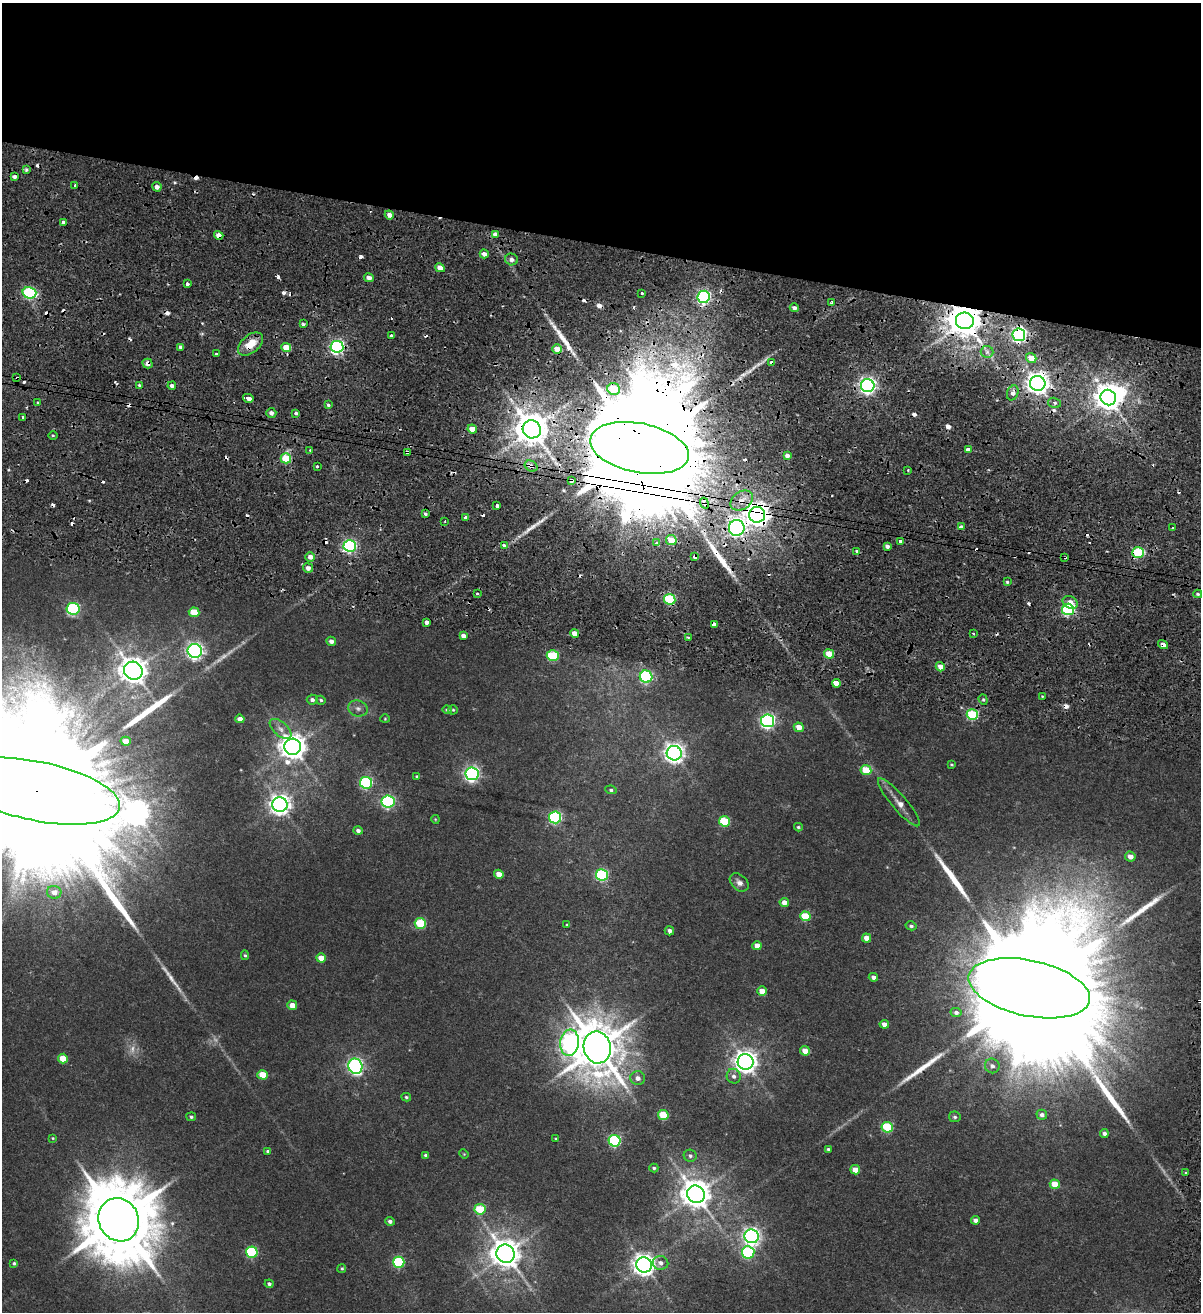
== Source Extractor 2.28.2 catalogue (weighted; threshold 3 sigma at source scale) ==
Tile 2 of 4 x 4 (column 2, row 1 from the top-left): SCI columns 1491-2689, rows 3942-5251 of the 5438 x 5254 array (HDU 1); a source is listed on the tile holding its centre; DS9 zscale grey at full resolution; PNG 1203 x 1314 px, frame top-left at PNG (2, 3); each listed source drawn as its Kron ellipse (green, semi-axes under 4 px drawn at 4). Shown black and unused: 19% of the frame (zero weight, under 2 of 4 exposures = <1% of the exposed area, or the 3 px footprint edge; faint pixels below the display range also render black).
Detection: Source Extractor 2.28.2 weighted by HDU 2 'WHT'; one run over the whole footprint, this tile lists its part. Background 0.00679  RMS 0.0025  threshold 0.0113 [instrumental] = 3 sigma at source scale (4.5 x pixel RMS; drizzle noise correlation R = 1.50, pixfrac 1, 0.0396/0.0396 arcsec/px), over >= 5 px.
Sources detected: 261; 5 too faint to see at this stretch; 3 inside a brighter object's white glare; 44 cosmic-ray / hot-pixel residue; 8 long thin detections or spike segments (spike, bleed or trail) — neither listed nor drawn; the other 201 listed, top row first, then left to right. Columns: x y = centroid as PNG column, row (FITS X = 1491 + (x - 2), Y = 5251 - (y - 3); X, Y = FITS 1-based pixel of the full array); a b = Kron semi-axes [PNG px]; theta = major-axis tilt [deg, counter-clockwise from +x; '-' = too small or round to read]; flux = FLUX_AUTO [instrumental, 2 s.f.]
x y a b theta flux
26 170 4 3 - 0.4
14 177 4 3 - 0.81
75 185 3 3 - 3.6
157 187 5 4 - 1.3
389 215 5 4 - 1.5
63 222 4 3 - 1.9
495 234 4 3 - 1.7
219 235 5 4 - 1.8
484 254 4 4 - 1.4
511 259 6 6 - 1.1
440 268 5 4 - 1.8
369 278 5 4 - 1.6
187 284 4 3 - 1.4
29 293 7 5 -16 27
642 293 3 3 - 1.3
703 297 6 6 - 53
832 303 4 3 - 0.92
794 308 4 3 - 0.77
965 321 9 8 - 630
303 324 3 3 - 1.1
1019 335 6 6 - 63
391 336 3 3 - 1.4
251 344 14 8 41 4.6
181 347 4 3 - 0.75
337 347 6 6 - 55
286 348 5 4 - 4.8
557 349 5 4 - 3.6
987 352 6 6 - 0.71
216 354 3 3 - 0.48
1031 358 5 4 - 3.3
771 362 4 4 - 3.2
148 363 5 4 - 1.3
17 378 3 3 - 0.66
1038 383 7 7 - 200
139 385 4 3 - 0.4
172 386 4 3 - 0.81
868 386 7 6 - 99
614 389 6 5 - 9.2
1013 393 7 5 68 1.6
1108 397 8 7 - 330
248 398 5 3 - 13
38 403 3 3 - 0.29
1055 403 6 5 - 0.55
328 405 3 3 - 1
271 413 5 5 - 1.1
296 414 3 3 - 0.79
23 417 4 4 - 0.62
472 429 5 4 - 2.8
532 429 9 9 - 550
53 435 4 3 - 0.25
639 448 50 24 -11 19000
968 449 4 3 - 3.3
310 450 3 2 - 0.23
407 452 4 3 - 2.7
787 456 4 3 - 0.9
286 458 5 5 - 9.1
317 466 3 3 - 0.66
531 466 7 5 -30 1.9
908 470 3 3 - 0.31
572 481 4 3 - 2
742 500 12 9 36 2.5
704 503 6 4 -63 3.8
497 506 3 3 - 2.2
425 514 3 3 - 1.6
757 515 8 8 - 280
466 517 4 3 - 2
445 521 3 2 - 0.27
961 527 4 3 - 2
737 528 8 8 - 84
1173 528 3 3 - 0.52
671 540 5 5 - 4.4
657 542 3 3 - 1.6
900 542 4 3 - 2
350 546 6 6 - 49
505 546 4 3 - 3.2
887 546 4 3 - 0.85
857 552 4 3 - 1.6
1138 553 6 5 - 19
310 557 5 4 - 1.6
695 557 4 3 - 2
1065 557 3 3 - 0.7
308 568 5 4 - 1.3
1007 582 4 4 - 0.35
477 593 3 3 - 0.43
1198 594 4 3 - 0.46
670 599 6 5 - 16
1070 602 8 6 -26 2.1
73 609 6 6 - 33
1068 609 6 5 - 31
194 612 5 5 - 6
426 622 4 3 - 1.8
714 625 4 4 - 1.9
574 633 4 4 - 2.8
973 633 3 3 - 0.39
463 636 4 4 - 1
688 637 3 2 - 0.24
331 641 5 4 - 1.1
1163 645 5 3 - 5.8
195 651 7 7 - 90
829 654 5 4 - 6.3
553 656 6 5 - 14
940 667 5 4 - 2.3
133 671 9 8 - 270
646 677 6 6 - 27
836 683 4 4 - 14
1042 696 2 2 - 0.19
312 700 5 5 - 0.74
321 700 5 4 - 0.37
983 700 5 4 - 0.38
358 708 10 8 -17 1
447 710 5 4 - 0.46
453 710 4 4 - 0.26
972 715 6 5 - 15
240 719 4 4 - 1.2
385 719 4 4 - 0.23
768 721 6 6 - 64
799 727 5 4 - 2.8
280 729 13 7 -40 1.3
126 741 5 4 - 2.5
293 747 8 8 - 280
674 753 7 7 - 140
951 765 4 3 - 0.26
866 770 5 5 - 6.8
472 774 6 6 - 70
417 776 4 3 - 0.31
366 783 6 6 - 29
611 790 6 4 -10 0.42
37 791 84 29 -12 40000
388 802 6 6 - 37
899 802 31 7 -50 2.6
280 805 7 7 - 150
555 817 6 6 - 31
435 819 4 3 - 0.21
724 821 5 5 - 12
798 827 4 3 - 0.31
358 830 4 4 - 0.81
1130 856 5 5 - 1.5
499 874 5 4 - 2.2
602 875 6 6 - 24
739 882 11 7 -43 1.3
54 892 7 6 - 1.5
784 902 5 4 - 1.6
805 916 5 5 - 8.1
420 923 5 5 - 13
567 925 3 3 - 0.26
911 926 5 4 - 0.49
669 931 5 4 - 0.91
867 938 5 4 - 2
757 946 5 4 - 2.2
245 955 5 4 - 0.32
321 958 5 4 - 2.7
873 977 5 4 - 1.1
1029 988 62 28 -12 27000
762 991 5 4 - 3.2
292 1005 5 5 - 1.9
956 1012 5 4 - 0.69
884 1024 4 4 - 1.5
570 1043 13 9 83 77
597 1047 16 13 -79 1100
805 1051 5 4 - 2.7
63 1059 5 5 - 4.3
746 1062 8 7 - 190
355 1066 8 7 - 67
992 1066 7 7 - 0.91
263 1075 5 4 - 5.1
734 1076 7 7 - 1
638 1078 7 7 - 1.1
406 1097 5 4 - 0.34
663 1115 5 5 - 8.1
1042 1115 5 5 - 0.75
191 1117 5 4 - 0.43
955 1117 6 5 - 0.47
887 1127 5 5 - 15
1104 1133 4 4 - 0.78
53 1138 4 3 - 0.22
556 1139 3 3 - 0.2
615 1141 6 5 - 26
828 1149 4 3 - 0.33
268 1151 4 4 - 0.42
464 1154 5 4 - 0.21
425 1155 3 3 - 0.39
690 1156 6 6 - 0.55
654 1168 4 3 - 0.4
855 1170 5 4 - 2.9
1186 1173 3 3 - 0.92
1055 1184 5 4 - 4.5
696 1194 9 8 - 380
480 1209 5 5 - 9.2
119 1220 22 20 -64 2600
975 1220 4 4 - 0.94
390 1221 5 4 - 0.75
752 1236 7 7 - 94
252 1252 6 5 - 20
748 1252 6 6 - 27
506 1254 9 9 - 390
399 1262 6 5 - 21
14 1263 4 3 - 0.4
660 1263 8 7 - 1.1
644 1265 8 7 - 180
342 1268 4 4 - 0.3
269 1284 4 4 - 0.56
Overlapping masked pixels (flux is a lower limit): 35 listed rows (the first 20) at x y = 219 235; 703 297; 965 321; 1019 335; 251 344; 337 347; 286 348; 557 349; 771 362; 148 363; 17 378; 1038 383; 1013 393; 248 398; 472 429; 532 429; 639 448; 968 449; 407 452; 531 466
Isophote crosses this tile's border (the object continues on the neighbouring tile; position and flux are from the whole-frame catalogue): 1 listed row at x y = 37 791